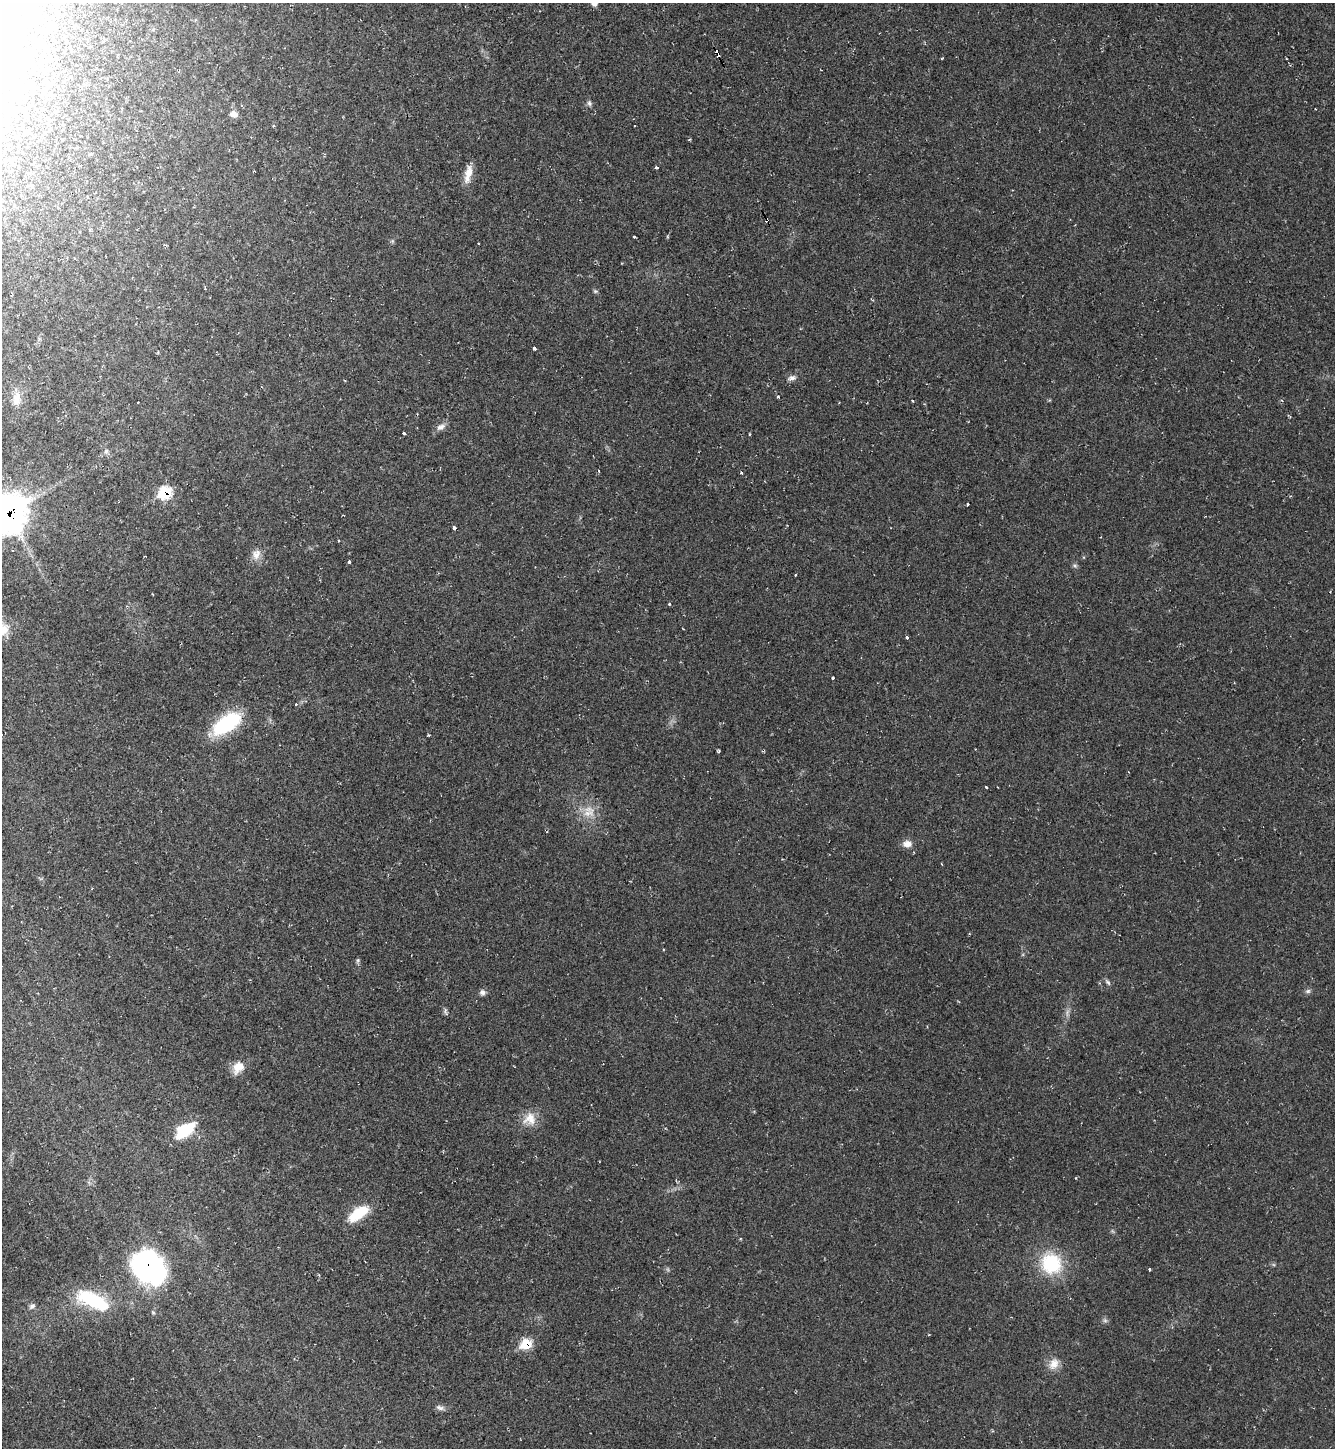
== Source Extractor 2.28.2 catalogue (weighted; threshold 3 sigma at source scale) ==
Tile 11 of 4 x 4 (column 3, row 3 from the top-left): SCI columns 2956-4288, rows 1447-2892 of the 5774 x 5783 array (HDU 1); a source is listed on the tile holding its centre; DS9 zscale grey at full resolution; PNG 1337 x 1450 px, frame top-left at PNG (2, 3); no overlay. Shown black and unused: <1% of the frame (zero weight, under 2 of 3 exposures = <1% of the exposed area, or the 3 px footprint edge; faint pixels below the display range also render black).
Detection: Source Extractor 2.28.2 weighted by HDU 2 'WHT'; one run over the whole footprint, this tile lists its part. Background 0.0196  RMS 0.0059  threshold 0.0267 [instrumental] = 3 sigma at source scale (4.5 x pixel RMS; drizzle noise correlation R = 1.50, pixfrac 1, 0.05/0.05 arcsec/px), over >= 5 px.
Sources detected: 61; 4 cosmic-ray / hot-pixel residue — not listed; the other 57 listed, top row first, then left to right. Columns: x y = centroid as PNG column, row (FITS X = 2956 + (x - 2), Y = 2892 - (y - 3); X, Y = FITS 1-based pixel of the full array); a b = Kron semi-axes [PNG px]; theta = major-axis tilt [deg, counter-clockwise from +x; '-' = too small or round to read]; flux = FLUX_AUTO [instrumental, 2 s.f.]
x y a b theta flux
594 3 8 7 - 2.5
589 103 7 6 - 1.5
234 114 9 7 -29 3.3
656 167 4 3 - 2.6
468 174 24 9 77 7
88 197 4 3 - 1
767 220 5 3 - 11
90 230 5 4 - 1.1
634 236 3 3 - 1.4
205 288 4 3 - 0.68
595 291 6 4 -44 0.91
534 348 3 3 - 9
792 378 11 7 17 2.4
778 397 3 3 - 1.2
17 399 21 11 84 7.4
912 400 3 3 - 1.2
441 427 13 7 30 3
404 433 3 3 - 5.3
750 434 4 2 - 0.5
106 451 7 5 45 1.3
599 471 3 2 - 0.64
741 473 3 3 - 1.8
165 493 10 8 47 32
967 504 3 3 - 1.4
6 514 17 14 33 1000
454 528 3 3 - 4.3
338 541 3 3 - 0.8
256 554 14 10 83 4.7
349 562 3 3 - 3.3
1075 565 6 4 -2 1
796 575 3 2 - 0.91
669 604 3 3 - 1.3
3 629 17 14 52 8.7
907 638 3 3 - 4.3
833 677 3 3 - 2.9
227 723 32 15 34 44
986 787 3 3 - 1.5
588 813 19 9 12 7.2
907 844 11 9 0 4.1
358 960 6 4 71 0.94
1108 982 9 5 -45 1.4
1308 991 7 5 22 1.4
482 992 8 8 - 1.9
445 1012 12 3 -82 1.1
238 1067 18 13 54 7.1
530 1119 18 17 - 8.9
185 1130 21 11 36 24
358 1213 25 11 36 19
1051 1263 25 23 -42 32
148 1267 35 25 -46 130
1149 1270 3 3 - 2
93 1300 43 16 -26 34
32 1306 9 6 44 1.7
1105 1321 7 4 -1 1.1
526 1344 9 8 - 18
1054 1364 15 12 55 6.1
440 1408 11 6 -20 2.1
Overlapping masked pixels (flux is a lower limit): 5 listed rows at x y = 767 220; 165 493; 6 514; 148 1267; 526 1344
Isophote crosses this tile's border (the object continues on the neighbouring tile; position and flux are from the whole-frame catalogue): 3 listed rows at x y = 594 3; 6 514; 3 629